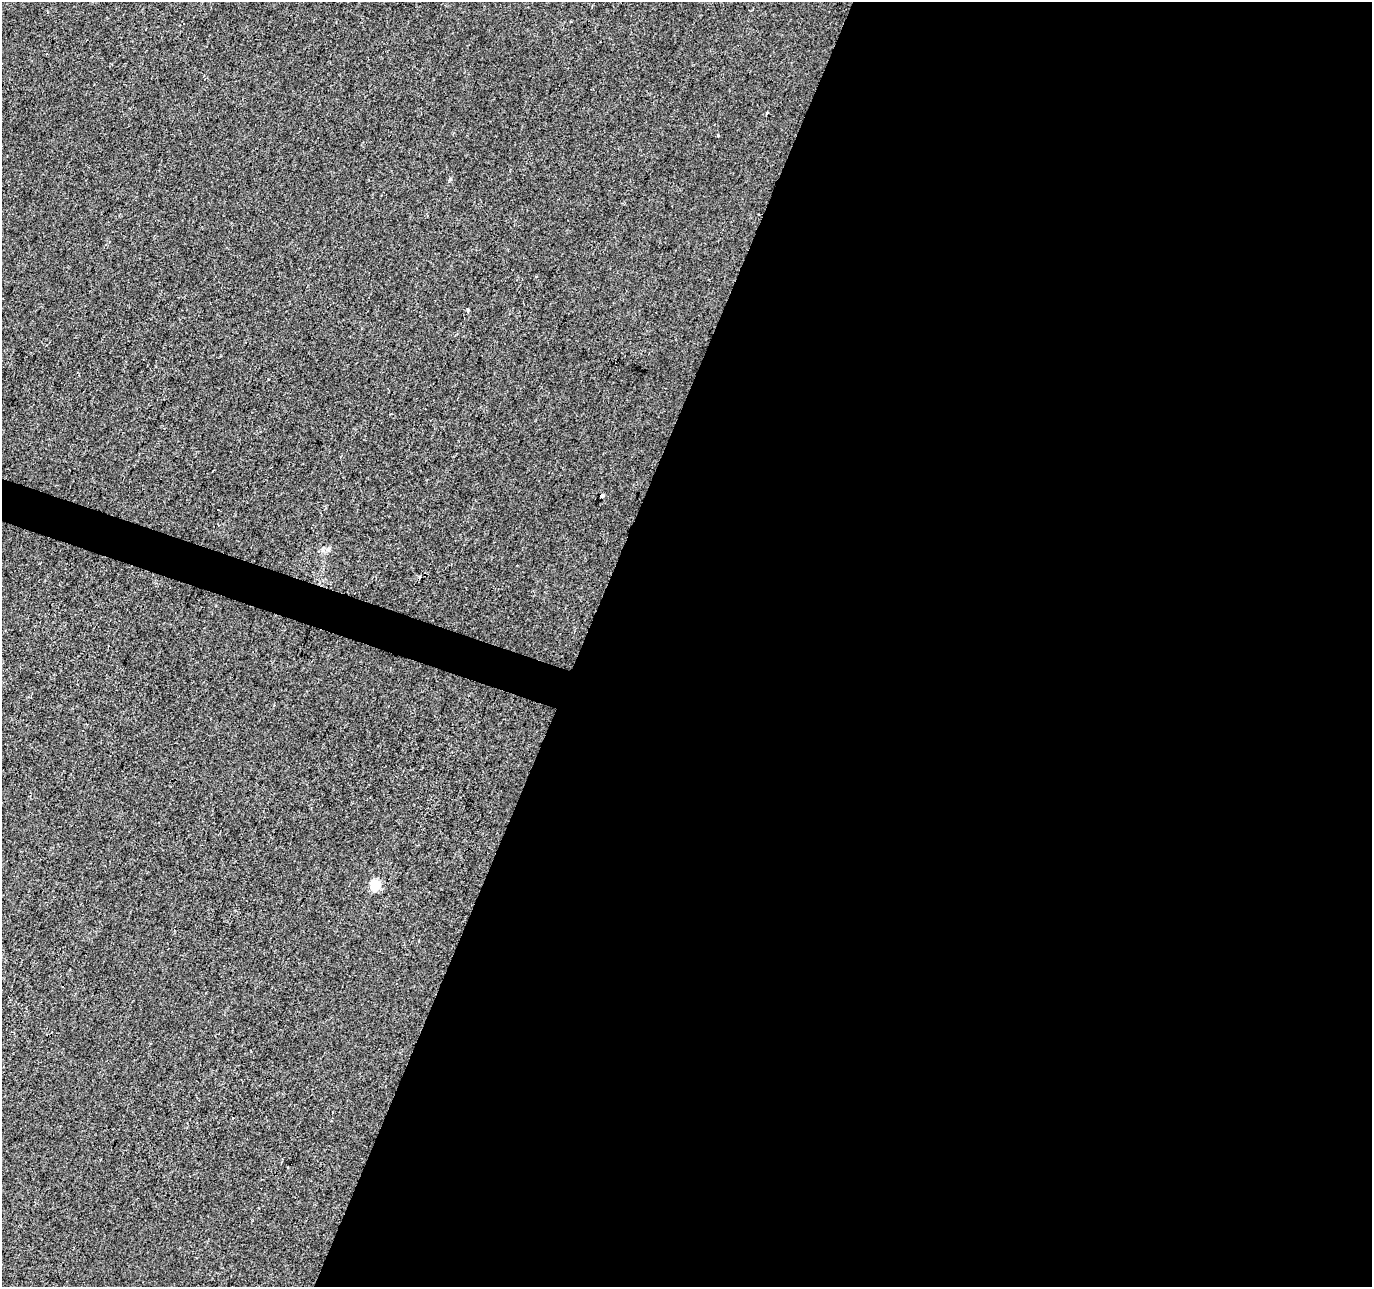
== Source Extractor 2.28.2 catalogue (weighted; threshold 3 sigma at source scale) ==
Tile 12 of 4 x 4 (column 4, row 3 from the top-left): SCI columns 4117-5486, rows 1563-2847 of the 5486 x 5628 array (HDU 1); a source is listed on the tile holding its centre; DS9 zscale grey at full resolution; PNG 1374 x 1289 px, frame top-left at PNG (2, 2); no overlay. Shown black and unused: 59% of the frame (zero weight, under 2 of 3 exposures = <1% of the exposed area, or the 3 px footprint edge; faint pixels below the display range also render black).
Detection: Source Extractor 2.28.2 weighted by HDU 2 'WHT'; one run over the whole footprint, this tile lists its part. Background 0.00144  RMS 0.0047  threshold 0.0211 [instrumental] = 3 sigma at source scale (4.5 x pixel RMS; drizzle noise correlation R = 1.50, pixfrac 1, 0.0396/0.0396 arcsec/px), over >= 5 px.
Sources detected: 9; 1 cosmic-ray / hot-pixel residue — not listed; the other 8 listed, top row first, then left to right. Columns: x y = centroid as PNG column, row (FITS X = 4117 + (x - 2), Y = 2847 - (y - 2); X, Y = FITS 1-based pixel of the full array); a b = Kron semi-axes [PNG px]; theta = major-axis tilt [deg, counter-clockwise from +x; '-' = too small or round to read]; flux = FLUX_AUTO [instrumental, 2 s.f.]
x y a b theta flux
767 113 3 3 - 1
718 135 3 3 - 0.76
536 276 4 2 - 0.41
468 310 4 3 - 0.87
602 496 4 3 - 5.4
329 549 8 3 45 0.85
375 885 6 5 - 26
288 1167 3 2 - 0.7